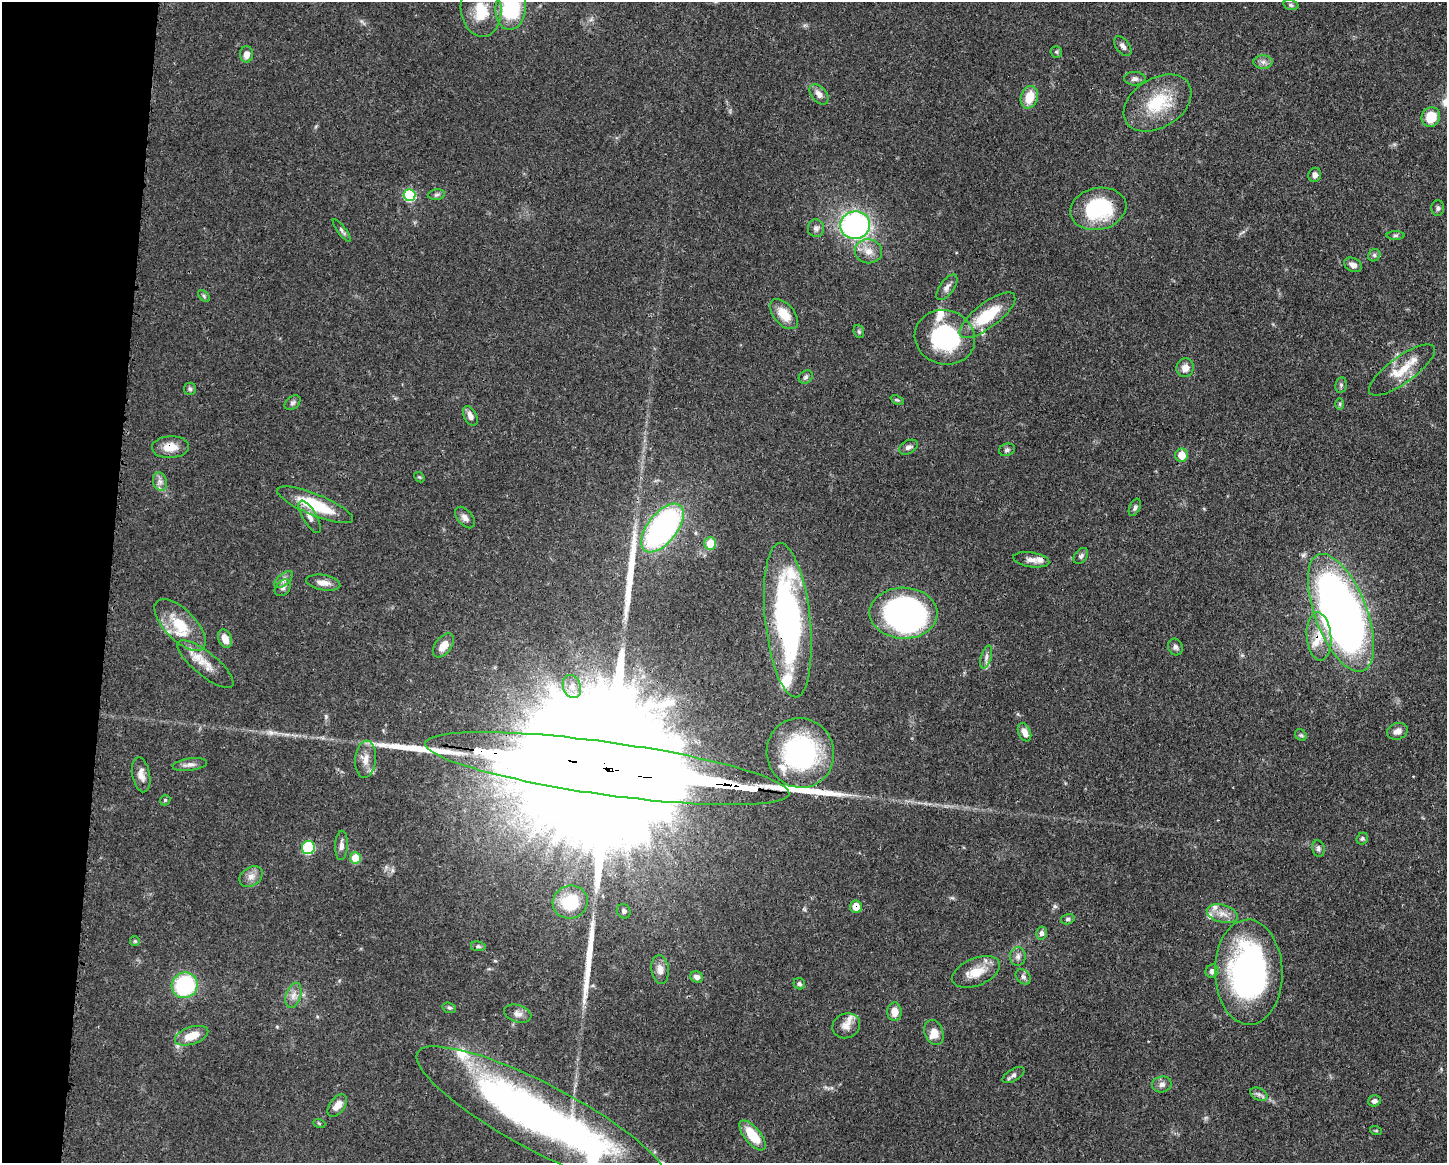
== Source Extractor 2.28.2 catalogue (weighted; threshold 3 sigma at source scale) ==
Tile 7 of 3 x 4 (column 1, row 3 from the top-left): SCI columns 118-1562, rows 1164-2324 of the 4681 x 4647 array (HDU 1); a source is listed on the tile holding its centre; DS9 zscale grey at full resolution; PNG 1449 x 1165 px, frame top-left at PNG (2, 2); each listed source drawn as its Kron ellipse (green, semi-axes under 4 px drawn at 4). Shown black and unused: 8% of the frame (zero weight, under 3 of 4 exposures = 1% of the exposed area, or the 3 px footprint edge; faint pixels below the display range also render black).
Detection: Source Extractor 2.28.2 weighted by HDU 2 'WHT'; one run over the whole footprint, this tile lists its part. Background 0.0597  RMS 0.0031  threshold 0.0141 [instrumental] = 3 sigma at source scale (4.5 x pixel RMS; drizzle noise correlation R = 1.50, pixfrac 1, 0.05/0.05 arcsec/px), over >= 5 px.
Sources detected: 133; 1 inside a brighter object's white glare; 3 long thin detections or spike segments (spike, bleed or trail) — neither listed nor drawn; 14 inside a brighter listed object's ellipse — not listed separately; the other 115 listed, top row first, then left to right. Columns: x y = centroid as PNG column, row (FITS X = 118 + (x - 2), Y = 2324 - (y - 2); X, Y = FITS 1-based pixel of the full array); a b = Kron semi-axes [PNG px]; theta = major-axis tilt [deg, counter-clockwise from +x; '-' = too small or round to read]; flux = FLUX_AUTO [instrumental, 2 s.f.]
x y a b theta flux
1291 5 7 4 -16 0.63
511 8 22 15 85 24
481 9 27 20 -84 9.6
1123 46 11 6 -51 1.3
1056 52 6 5 - 0.54
246 54 8 6 89 2
1263 62 9 6 0 1.4
1135 79 11 7 0 1.4
819 94 12 7 -51 2
1029 97 11 8 73 6.4
1158 103 37 24 32 16
1431 117 10 9 - 6.7
1315 175 7 6 - 1.4
410 195 6 6 - 25
436 195 8 5 7 0.75
1438 208 7 6 - 0.81
1098 209 28 21 12 24
855 225 15 14 - 72
816 228 9 8 - 1.1
342 231 14 4 -53 0.84
1395 235 9 4 0 0.65
868 251 14 12 -10 3.4
1374 255 6 5 - 0.67
1353 265 9 6 -26 1.7
947 287 15 7 54 1.6
204 296 7 4 -46 0.55
784 314 18 10 -49 5.4
987 315 34 12 38 14
859 331 7 5 -70 0.56
945 337 30 27 -16 31
1185 368 9 8 - 2.6
1402 370 39 13 36 8.1
806 377 7 6 - 0.79
1341 385 8 5 79 0.69
190 389 6 6 - 0.66
897 400 7 4 -24 0.48
292 403 9 6 39 0.84
1340 404 6 4 -89 0.4
470 416 10 6 -64 1.8
170 447 18 11 3 4.8
908 447 10 6 28 1.2
1007 450 8 6 19 0.77
1182 455 6 6 - 4.4
419 477 6 4 -42 0.42
160 482 9 7 -75 1.5
315 505 41 10 -22 15
1135 507 9 5 66 0.79
310 517 18 7 -59 2
465 517 12 7 -50 1.8
662 528 28 15 52 85
710 543 6 6 - 7.6
1081 556 9 6 53 0.81
1031 560 18 7 -9 2
284 580 11 5 41 1.3
323 583 17 7 -9 2.6
283 588 9 7 46 1.1
903 613 34 25 -1 110
1341 613 62 26 -69 250
788 620 77 22 -84 83
180 625 33 15 -46 11
1319 636 24 12 -85 6.4
225 639 9 6 -69 3.3
443 645 13 8 53 3.4
1175 647 8 7 - 1.1
986 657 12 5 74 1.3
205 664 35 11 -39 5.8
572 686 12 9 -69 2.7
1397 731 10 8 20 2
1025 732 9 6 -65 2.1
1301 735 6 5 - 0.54
800 753 35 33 -68 48
366 759 18 10 86 3.9
190 765 17 6 8 1.7
607 769 184 26 -8 60000
141 775 17 9 -79 2.6
165 800 5 4 - 0.42
1362 839 6 5 - 0.57
341 845 15 6 88 1.7
308 847 6 6 - 22
1318 849 8 6 -79 0.89
355 858 6 5 - 7.2
251 876 12 9 35 2.1
570 902 18 16 22 11
856 907 6 6 - 3.9
624 911 7 6 - 1.1
1222 914 16 9 -15 3
1068 919 7 5 14 0.66
1042 933 6 5 - 1.1
135 941 5 5 - 0.45
478 946 7 5 -9 0.74
1018 956 9 8 - 1.3
660 969 14 8 -84 2.4
1212 971 7 6 - 1.3
976 972 25 13 22 6.4
1249 972 52 34 -89 93
697 977 7 5 -25 1.3
1023 977 8 6 -46 1
799 984 6 5 - 0.67
185 985 13 12 - 28
293 995 13 7 72 2.1
449 1008 7 5 -19 0.58
894 1012 9 7 -89 3.2
518 1014 14 8 -17 1.8
846 1026 14 12 24 2.7
934 1032 13 9 -68 3.1
192 1036 17 8 19 5.8
1013 1075 12 6 31 1.1
1162 1084 10 8 13 1.4
1259 1094 9 6 -29 1
1374 1101 6 5 - 1
337 1105 13 7 54 3
542 1118 141 33 -28 160
319 1123 6 4 -19 0.4
1376 1131 6 4 -19 0.37
753 1135 18 8 -51 8.9
Overlapping masked pixels (flux is a lower limit): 9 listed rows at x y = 1098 209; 170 447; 662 528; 1341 613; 788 620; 1319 636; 607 769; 856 907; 542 1118
Isophote crosses this tile's border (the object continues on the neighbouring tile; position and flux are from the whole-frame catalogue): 1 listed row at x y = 511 8